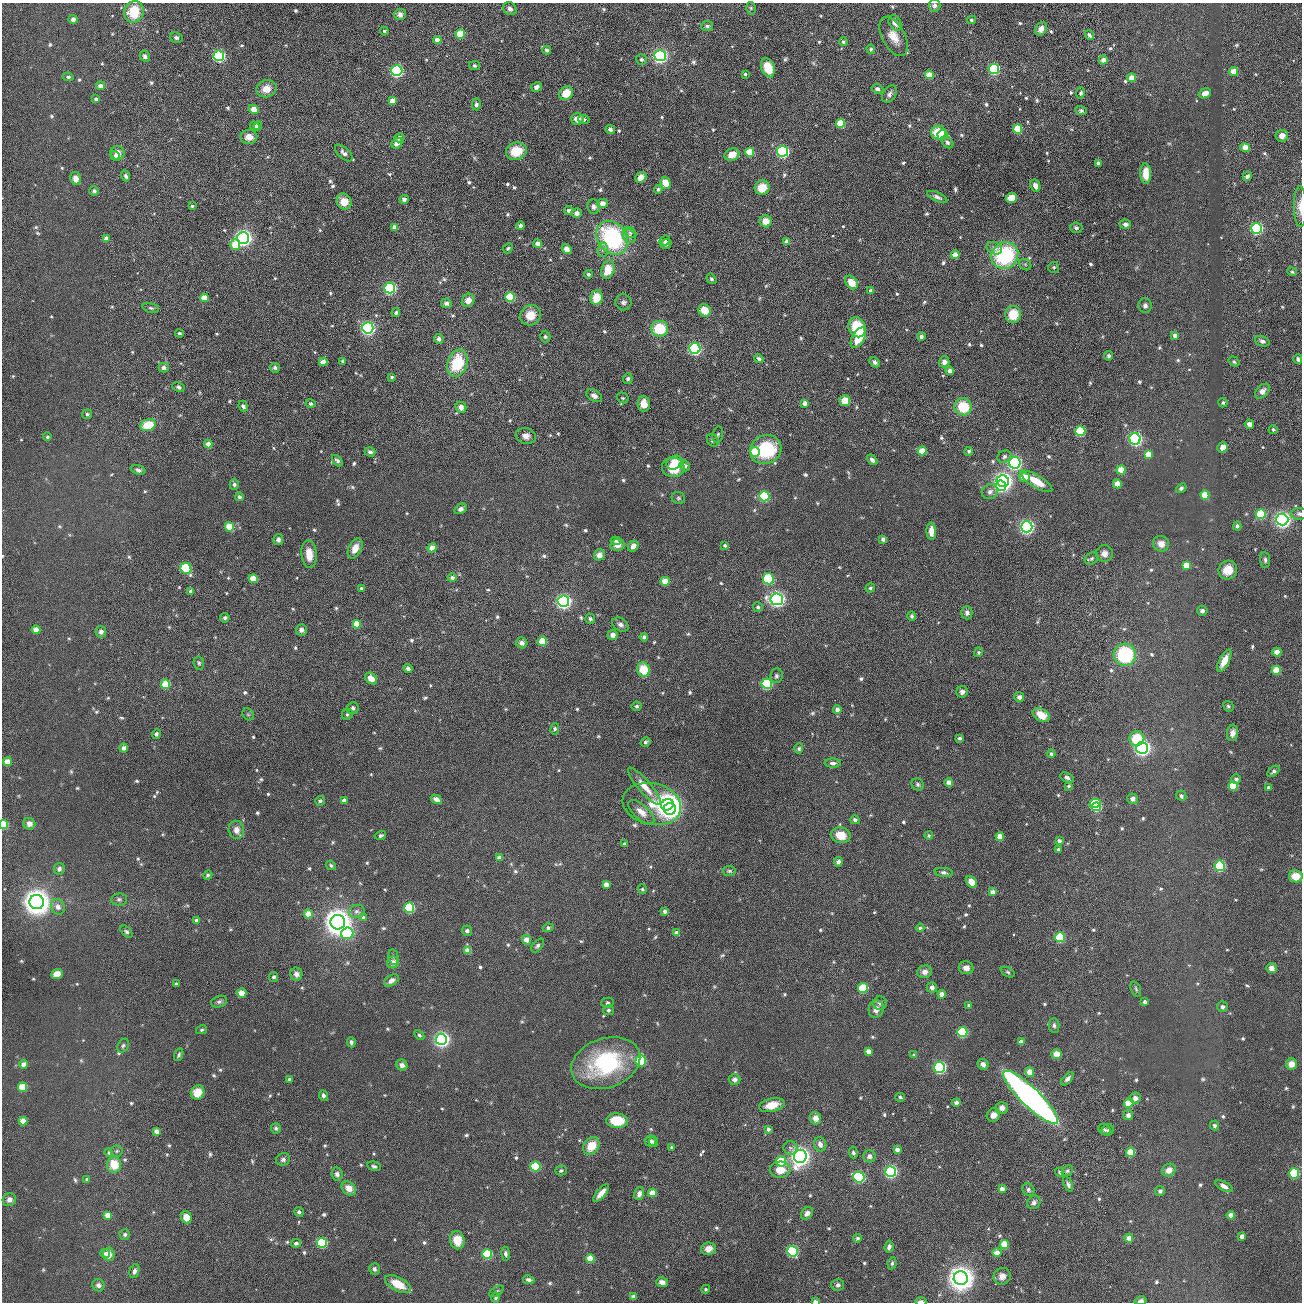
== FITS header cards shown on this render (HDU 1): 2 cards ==
NAXIS1  =                 2600 / length of original image axis
NAXIS2  =                 2600 / length of original image axis

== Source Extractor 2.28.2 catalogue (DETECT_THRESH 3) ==
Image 2600 x 2600 px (HDU 1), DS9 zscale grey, zoomed out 1/2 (1 PNG px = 2 x 2 image px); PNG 1304 x 1304 px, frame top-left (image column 1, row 2599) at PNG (2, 3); each listed source drawn as its Kron ellipse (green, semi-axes under 4 px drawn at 4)
Background 2.92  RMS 14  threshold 42.8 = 3 sigma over >= 5 px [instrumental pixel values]
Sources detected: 1203; of the 1203, the 500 brightest by FLUX_AUTO listed and drawn (703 fainter detections omitted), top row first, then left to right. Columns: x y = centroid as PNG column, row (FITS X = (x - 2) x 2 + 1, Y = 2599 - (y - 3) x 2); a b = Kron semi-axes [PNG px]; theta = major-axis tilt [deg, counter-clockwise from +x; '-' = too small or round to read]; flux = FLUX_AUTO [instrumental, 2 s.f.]
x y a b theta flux
934 6 6 6 - 1.4e+04
751 8 6 4 -78 6.5e+03
510 9 7 6 - 1.3e+04
134 12 11 9 65 1.2e+05
400 14 6 5 - 1.7e+04
73 19 4 4 - 1.2e+04
971 20 4 4 - 6.5e+03
895 23 8 6 -57 2.5e+04
707 26 6 5 - 9.0e+03
1041 29 7 5 60 2.7e+04
384 31 4 4 - 7.4e+03
460 34 5 4 - 1.0e+05
1089 35 5 3 - 1.1e+04
894 36 21 11 -62 5.2e+04
176 38 6 5 - 9.9e+03
437 40 4 4 - 3.2e+04
843 42 4 4 - 9.1e+03
871 49 4 4 - 7.5e+03
547 50 4 4 - 1.5e+04
145 56 6 4 -59 1.3e+04
219 56 5 5 - 5.4e+05
660 56 5 5 - 9.6e+05
641 59 5 5 - 1.0e+04
1103 60 4 4 - 2.0e+04
474 65 5 4 - 7.5e+03
768 68 10 6 -70 8.6e+04
994 69 5 5 - 3.5e+05
397 71 5 5 - 5.4e+05
1233 71 4 4 - 4.2e+04
745 74 4 4 - 7.7e+03
929 75 4 4 - 5.0e+04
68 77 5 4 - 8.2e+03
1132 78 4 4 - 4.3e+04
100 86 4 4 - 2.2e+04
536 87 5 4 - 1.6e+04
266 89 10 8 17 4.3e+04
878 89 6 4 -24 1.3e+04
566 93 8 6 48 6.1e+04
1081 93 6 4 72 6.8e+03
1205 93 6 5 - 2.8e+04
889 94 9 6 56 1.5e+04
96 99 4 4 - 1.1e+04
392 101 4 4 - 3.6e+04
476 104 6 4 -88 1.3e+04
254 109 5 4 - 4.7e+04
1081 110 6 4 -22 8.3e+03
577 119 6 5 - 3.0e+04
584 119 5 4 - 8.8e+03
841 123 4 4 - 9.8e+04
255 126 5 4 - 1.1e+04
258 126 4 4 - 1.4e+04
610 129 5 4 - 1.2e+04
1018 129 4 4 - 1.4e+05
938 133 7 7 - 8.9e+04
943 135 5 5 - 1.4e+05
1282 136 6 6 - 2.6e+04
249 137 8 7 - 2.9e+04
399 138 5 4 - 1.3e+04
947 142 7 5 -46 1.0e+04
397 143 6 4 39 2.2e+04
1245 147 5 4 - 4.0e+04
516 151 10 8 16 9.5e+04
782 151 5 5 - 5.9e+05
750 152 4 4 - 8.6e+04
117 153 7 7 - 2.8e+04
344 153 11 5 -43 1.6e+04
732 155 7 6 - 3.9e+04
115 156 5 4 - 9.7e+03
1098 163 3 3 - 1.3e+04
1146 173 10 5 -89 6.1e+04
125 176 5 4 - 1.1e+04
1247 176 5 4 - 1.4e+04
641 177 6 5 - 4.1e+04
75 178 6 5 - 3.3e+04
665 183 6 5 - 5.4e+04
1035 186 6 4 -62 2.0e+04
762 188 7 7 - 6.3e+04
658 189 4 4 - 7.1e+03
94 191 5 4 - 8.0e+03
937 197 11 4 -24 1.5e+04
1011 198 6 5 - 5.3e+04
404 199 4 4 - 1.6e+04
344 202 8 7 - 5.4e+04
602 203 5 4 - 2.3e+04
192 206 3 3 - 6.4e+03
593 207 7 6 - 1.3e+04
1300 207 20 6 -89 3.1e+04
569 211 4 4 - 1.4e+04
576 213 5 5 - 1.9e+04
766 221 6 6 - 4.9e+04
1125 224 6 4 -1 1.6e+04
521 226 4 4 - 1.4e+04
395 227 4 4 - 2.7e+04
1076 228 6 5 - 1.1e+04
1256 228 5 5 - 5.6e+05
630 233 7 4 -35 7.5e+03
629 236 7 6 - 1.5e+04
243 238 6 6 - 1.5e+06
612 238 18 14 -54 4.4e+05
106 239 4 4 - 2.2e+04
665 241 6 4 43 9.1e+03
787 242 4 4 - 2.4e+04
538 244 4 4 - 2.8e+04
666 244 5 4 - 1.2e+04
235 245 5 5 - 7.2e+04
508 248 5 4 - 6.6e+03
994 248 8 6 -24 1.4e+04
567 249 5 4 - 2.4e+04
603 250 7 5 85 9.3e+03
955 255 4 4 - 4.4e+04
1005 255 14 12 41 3.7e+05
1025 265 6 5 - 6.7e+03
1054 267 5 5 - 7.0e+03
608 269 9 6 73 7.6e+04
1292 272 5 4 - 6.3e+03
588 274 4 3 - 1.2e+04
711 279 6 4 -56 7.2e+03
851 282 7 5 -53 5.9e+04
390 288 5 5 - 6.0e+05
871 291 4 4 - 1.2e+04
510 297 5 5 - 1.6e+05
596 297 7 6 - 6.9e+04
204 298 4 4 - 5.3e+04
468 300 7 5 53 2.5e+04
623 302 8 8 - 1.3e+04
446 303 5 5 - 1.1e+04
1145 306 7 6 - 1.4e+04
151 308 8 4 -14 7.7e+03
705 310 6 6 - 6.6e+04
396 313 4 4 - 8.5e+03
1013 314 8 8 - 8.7e+04
530 315 11 9 40 6.4e+04
857 327 10 8 -67 1.4e+05
368 328 5 5 - 9.3e+05
660 329 8 8 - 1.4e+05
180 333 4 3 - 6.7e+03
1175 335 4 4 - 2.0e+04
545 337 6 5 - 7.5e+03
921 337 4 4 - 1.2e+04
858 338 11 6 59 1.1e+05
439 339 5 4 - 1.2e+04
1262 341 7 5 -21 1.4e+04
695 348 5 5 - 6.2e+05
1109 356 5 4 - 9.4e+03
759 359 5 3 - 9.3e+03
1298 359 5 3 - 9.7e+03
343 361 4 4 - 7.5e+03
323 362 4 4 - 3.3e+04
875 362 6 4 -42 1.2e+04
944 362 5 5 - 2.1e+04
1234 362 6 4 -34 6.7e+03
457 363 14 10 70 1.8e+05
164 368 5 4 - 1.3e+04
275 368 5 5 - 9.2e+03
950 371 4 4 - 2.3e+04
392 377 4 3 - 7.8e+03
628 379 5 5 - 1.0e+04
178 387 6 4 -27 9.4e+03
1262 391 9 5 45 2.2e+04
594 396 8 6 -30 1.8e+04
623 398 6 5 - 6.8e+03
845 401 5 5 - 6.1e+04
311 403 5 4 - 8.8e+03
805 403 4 4 - 2.2e+04
1223 403 5 4 - 8.1e+03
644 404 8 6 -87 4.1e+04
243 406 5 4 - 1.1e+04
461 407 6 5 - 2.3e+04
963 407 9 8 - 1.2e+05
87 414 5 5 - 8.1e+03
1249 424 5 4 - 2.1e+04
148 425 8 5 21 1.1e+05
1273 430 4 4 - 6.7e+03
1080 431 5 5 - 2.2e+05
718 435 8 5 79 7.7e+03
526 436 10 8 -11 2.1e+04
47 437 4 4 - 7.5e+03
1135 439 5 5 - 8.3e+05
713 440 7 5 -57 9.7e+03
208 444 4 4 - 3.1e+04
1223 447 5 4 - 3.4e+04
766 450 16 14 24 2.4e+05
922 451 4 4 - 6.0e+04
969 451 4 4 - 7.6e+03
370 452 5 4 - 1.1e+04
755 452 5 4 - 1.1e+05
1148 454 4 4 - 5.6e+04
1004 457 7 6 - 1.1e+04
872 460 6 3 -44 1.4e+04
337 461 6 4 -47 1.3e+04
674 463 8 6 32 5.9e+04
1015 463 6 5 - 7.5e+05
685 466 6 5 - 9.2e+03
673 467 11 9 -5 9.9e+04
138 470 8 4 -19 1.1e+04
1121 470 4 4 - 6.3e+04
1024 477 5 5 - 4.4e+04
1003 481 6 5 - 1.9e+06
1036 481 18 6 -31 8.0e+04
1117 484 4 4 - 4.5e+04
234 485 5 4 - 1.0e+04
1001 486 5 5 - 3.4e+05
1181 488 5 4 - 9.6e+03
990 492 8 7 - 1.5e+04
1205 495 4 4 - 1.2e+05
764 496 5 5 - 2.8e+05
239 497 4 4 - 1.1e+04
678 498 7 6 - 7.3e+03
461 509 6 4 29 1.7e+04
1261 514 5 5 - 1.9e+05
1299 514 8 6 0 1.1e+04
1282 520 6 6 - 1.4e+06
1237 526 4 4 - 8.4e+03
229 527 5 4 - 8.3e+04
1027 527 5 5 - 1.1e+06
931 531 8 5 -89 4.0e+04
278 539 5 5 - 1.4e+04
883 539 4 4 - 1.4e+04
616 541 5 4 - 7.5e+03
1161 544 8 7 - 3.1e+04
617 545 7 6 - 2.8e+04
725 545 4 3 - 8.5e+03
633 546 6 5 - 2.0e+04
355 548 11 6 65 4.0e+04
432 548 4 4 - 4.7e+04
1104 553 8 8 - 2.4e+04
309 554 14 7 -84 4.8e+04
599 555 5 5 - 2.8e+04
1091 559 7 5 33 8.2e+03
1265 560 8 5 -84 8.9e+03
1186 565 4 4 - 6.6e+04
186 568 6 5 - 2.5e+05
1228 570 9 9 - 5.6e+04
452 578 4 4 - 1.4e+04
253 579 4 4 - 7.0e+04
768 579 6 5 - 2.6e+05
665 581 4 4 - 6.0e+04
361 588 4 4 - 6.9e+03
870 588 5 4 - 7.1e+03
191 591 4 3 - 1.3e+04
777 599 6 6 - 1.2e+06
563 601 6 6 - 1.0e+06
758 607 5 5 - 7.4e+03
1202 611 5 5 - 1.2e+04
967 613 6 5 - 1.3e+04
912 616 4 4 - 8.4e+03
225 618 5 4 - 8.4e+03
590 619 5 4 - 7.7e+03
357 624 4 4 - 5.9e+04
620 624 9 6 -32 1.7e+04
36 630 4 4 - 3.9e+04
301 630 5 5 - 1.5e+04
101 632 6 5 - 1.7e+04
613 635 5 5 - 2.0e+04
644 637 4 4 - 1.0e+04
542 641 5 4 - 9.4e+04
522 643 6 5 - 1.4e+04
979 652 5 4 - 6.4e+03
1277 652 4 4 - 3.3e+04
1125 655 11 11 - 2.7e+05
1224 661 12 5 62 5.3e+04
199 663 6 5 - 7.0e+03
408 668 4 4 - 1.1e+04
644 670 7 6 - 9.2e+04
1276 670 4 4 - 8.0e+04
776 676 7 6 - 1.1e+04
371 678 7 5 -39 3.5e+04
165 684 5 4 - 9.5e+04
767 684 5 5 - 3.4e+05
962 692 6 5 - 1.6e+04
1019 697 5 5 - 1.4e+04
637 706 5 5 - 8.5e+03
1228 706 6 5 - 6.5e+03
353 708 6 5 - 9.3e+03
837 710 4 4 - 2.4e+04
248 714 6 5 - 6.4e+03
347 714 6 5 - 7.9e+03
1041 715 9 6 -26 5.6e+04
555 729 5 4 - 8.5e+03
1232 733 8 5 83 2.0e+04
156 734 5 4 - 1.1e+04
960 738 4 3 - 8.0e+03
1137 739 7 7 - 1.1e+05
645 742 5 4 - 8.6e+03
123 748 4 4 - 1.5e+04
1142 748 6 6 - 1.2e+06
799 749 5 4 - 7.6e+03
1051 754 4 4 - 9.5e+03
7 762 4 4 - 4.1e+04
833 763 8 4 -2 1.1e+04
1273 771 7 4 39 1.0e+04
1067 777 7 4 -28 1.0e+04
1236 779 5 4 - 8.6e+03
949 783 4 4 - 2.8e+04
918 784 6 5 - 8.0e+03
644 786 24 6 -49 5.2e+04
1069 786 4 4 - 7.4e+03
1233 786 4 4 - 1.2e+05
1268 788 4 4 - 1.0e+04
1181 796 5 5 - 8.9e+03
436 799 6 4 -30 2.1e+04
1133 799 5 5 - 1.5e+04
344 800 4 4 - 1.9e+04
320 801 5 4 - 7.5e+03
1095 803 5 4 - 2.3e+05
652 804 29 21 -12 1.6e+05
667 805 6 5 - 3.9e+06
1096 807 4 4 - 1.5e+05
670 809 6 6 - 1.7e+06
641 812 16 7 -41 3.5e+04
855 820 5 4 - 1.0e+04
4 824 4 4 - 1.1e+05
29 824 6 5 - 2.3e+04
236 830 9 7 -78 2.9e+04
380 835 6 4 16 9.7e+03
841 835 10 7 -12 5.6e+04
929 836 4 4 - 6.4e+03
1000 836 4 4 - 5.0e+04
1059 841 4 3 - 1.5e+04
624 844 4 3 - 6.5e+03
1058 849 3 3 - 7.1e+03
499 858 4 3 - 2.4e+04
838 862 4 4 - 1.9e+04
331 865 5 4 - 7.2e+03
1220 866 5 5 - 3.6e+05
59 869 6 5 - 1.2e+04
729 871 6 5 - 6.7e+03
944 873 9 4 -10 1.1e+04
208 875 5 4 - 7.6e+03
1296 876 7 6 - 5.4e+04
972 882 6 5 - 5.2e+04
606 884 4 4 - 2.6e+04
642 889 5 4 - 6.3e+03
992 892 4 4 - 1.8e+04
119 899 8 6 6 1.0e+04
37 902 7 7 - 4.9e+06
58 907 8 7 - 2.0e+04
409 908 5 5 - 3.0e+05
357 911 8 6 18 1.1e+04
665 911 4 4 - 1.4e+04
308 914 4 4 - 5.1e+04
363 918 4 4 - 9.8e+03
196 920 4 4 - 1.2e+04
338 922 7 7 - 5.2e+06
548 928 5 4 - 1.3e+04
920 928 4 4 - 7.6e+03
467 931 5 5 - 9.3e+03
127 932 7 4 -45 8.1e+03
347 933 6 6 - 2.5e+05
677 933 4 4 - 1.9e+04
1060 937 5 5 - 1.9e+05
526 940 5 4 - 3.1e+04
538 946 8 5 47 9.6e+03
468 951 4 4 - 3.8e+04
393 957 8 5 -79 7.4e+03
393 962 6 6 - 2.4e+04
966 968 7 6 - 2.2e+04
1271 968 5 5 - 2.5e+04
925 972 7 6 - 2.1e+04
1008 972 7 4 -27 6.8e+03
57 974 6 5 - 3.7e+04
296 974 6 6 - 1.9e+04
273 977 5 4 - 8.9e+03
391 980 8 5 32 1.9e+04
176 984 3 3 - 7.6e+03
932 987 5 5 - 1.4e+04
863 988 5 5 - 1.5e+05
1136 989 8 5 -70 7.4e+03
242 993 5 4 - 4.3e+04
942 994 4 4 - 2.8e+04
219 1002 8 5 19 9.2e+03
1145 1002 3 3 - 1.3e+04
607 1003 6 5 - 8.9e+03
880 1003 7 6 - 1.3e+04
969 1005 4 4 - 8.3e+03
1222 1007 5 5 - 1.1e+04
876 1009 9 7 78 2.3e+04
608 1010 5 5 - 8.4e+03
1054 1025 7 5 -89 9.6e+03
202 1030 5 4 - 6.8e+03
962 1032 5 5 - 2.7e+05
419 1035 6 4 -48 7.5e+03
441 1039 6 5 - 1.2e+06
351 1042 5 4 - 1.1e+04
1021 1042 4 4 - 2.0e+04
123 1046 7 5 60 8.0e+03
868 1051 4 4 - 2.6e+04
1057 1054 5 5 - 4.4e+04
179 1055 6 3 67 7.5e+03
914 1055 4 4 - 6.4e+03
641 1061 5 5 - 2.2e+05
606 1063 35 24 18 4.2e+05
23 1064 4 4 - 2.4e+04
983 1064 6 5 - 1.4e+04
1291 1064 5 5 - 3.4e+04
402 1065 6 5 - 1.8e+04
939 1067 5 5 - 6.0e+05
1030 1072 5 4 - 4.4e+04
289 1079 4 4 - 6.7e+03
1067 1079 8 4 49 1.4e+04
735 1080 6 5 - 1.4e+04
23 1087 4 4 - 9.6e+04
198 1092 7 6 - 7.2e+04
323 1095 5 4 - 1.1e+04
900 1097 5 4 - 6.9e+03
1031 1097 37 9 -44 2.1e+06
1135 1098 6 5 - 1.8e+04
956 1103 4 4 - 2.4e+04
1129 1103 4 4 - 8.7e+04
772 1105 13 6 13 6.1e+04
1002 1108 6 6 - 1.7e+04
993 1115 7 6 - 2.3e+04
1128 1115 5 5 - 1.4e+04
815 1118 6 5 - 3.0e+04
23 1121 4 4 - 3.6e+04
617 1121 11 7 -2 1.1e+05
1215 1125 5 4 - 1.0e+04
276 1128 5 5 - 7.9e+03
768 1129 4 3 - 1.3e+04
1105 1130 6 5 - 7.9e+03
1108 1130 6 5 - 8.9e+03
156 1131 4 4 - 1.8e+04
650 1141 5 5 - 1.5e+04
654 1142 5 4 - 8.3e+03
820 1144 7 6 - 1.6e+04
591 1146 9 7 52 7.3e+04
671 1147 3 3 - 6.4e+03
790 1148 7 6 - 9.0e+03
897 1149 4 4 - 1.8e+04
117 1151 6 5 - 7.0e+03
1130 1152 4 4 - 7.6e+04
109 1153 4 4 - 7.8e+03
853 1153 6 4 -84 7.1e+03
800 1156 7 6 - 2.3e+06
869 1156 6 6 - 1.4e+04
283 1159 7 6 - 1.2e+04
781 1161 5 5 - 1.8e+05
114 1165 8 7 - 8.2e+04
374 1166 7 4 -15 9.6e+03
535 1166 5 5 - 2.2e+05
780 1170 10 8 4 5.2e+04
1169 1170 7 6 - 2.9e+04
561 1171 6 5 - 8.3e+03
1067 1171 6 4 43 7.0e+03
891 1172 5 5 - 5.8e+05
1060 1172 5 4 - 6.9e+03
337 1174 7 5 -83 1.2e+04
1294 1174 5 5 - 2.0e+05
859 1177 6 5 - 4.3e+05
87 1179 4 4 - 6.5e+03
1068 1184 8 4 -67 9.8e+03
1224 1186 9 4 -28 2.0e+04
349 1188 8 6 -42 3.6e+04
1002 1189 4 4 - 2.4e+04
1028 1190 6 5 - 1.2e+04
1160 1191 5 5 - 1.0e+04
601 1193 11 4 50 3.7e+04
652 1193 4 4 - 4.6e+04
639 1194 7 4 75 1.9e+04
9 1200 7 6 - 1.9e+04
1034 1202 7 6 - 1.4e+04
299 1212 5 4 - 9.6e+03
807 1213 7 5 48 1.9e+04
108 1215 4 4 - 3.9e+04
1231 1215 4 4 - 3.0e+04
186 1217 6 5 - 4.3e+04
125 1234 5 5 - 8.5e+03
1242 1236 4 4 - 2.0e+04
857 1238 4 4 - 8.1e+03
1129 1238 4 4 - 2.5e+04
457 1240 9 7 -80 5.9e+04
296 1243 5 4 - 1.0e+04
322 1243 5 5 - 2.1e+05
1004 1245 4 4 - 8.0e+04
889 1247 6 4 84 1.2e+04
709 1249 8 6 9 2.9e+04
792 1251 5 5 - 4.4e+05
997 1252 5 4 - 2.7e+04
105 1253 5 4 - 8.3e+03
109 1254 6 6 - 3.5e+04
487 1254 5 5 - 1.9e+05
505 1254 7 4 -82 1.0e+04
590 1259 4 4 - 7.1e+04
892 1263 6 4 82 7.6e+03
374 1269 5 5 - 1.1e+04
134 1271 7 5 71 1.4e+04
1002 1276 9 8 - 2.3e+04
961 1278 7 7 - 4.6e+06
529 1280 6 4 -11 1.1e+04
662 1282 6 5 - 2.5e+04
398 1284 14 6 -28 6.9e+04
98 1285 6 6 - 1.4e+04
838 1285 6 6 - 1.1e+04
706 1289 4 4 - 6.4e+03
496 1291 8 4 30 6.6e+03
633 1297 4 4 - 2.0e+04
495 1298 5 4 - 7.0e+03
815 1301 4 2 - 1.3e+04
921 1301 6 3 0 8.5e+03
1141 1301 6 4 13 1.2e+04
At the frame edge (FLAGS 8, measured only in part): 6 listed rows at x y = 1300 207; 1299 514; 4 824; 815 1301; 921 1301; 1141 1301
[703 fainter detections neither listed nor drawn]